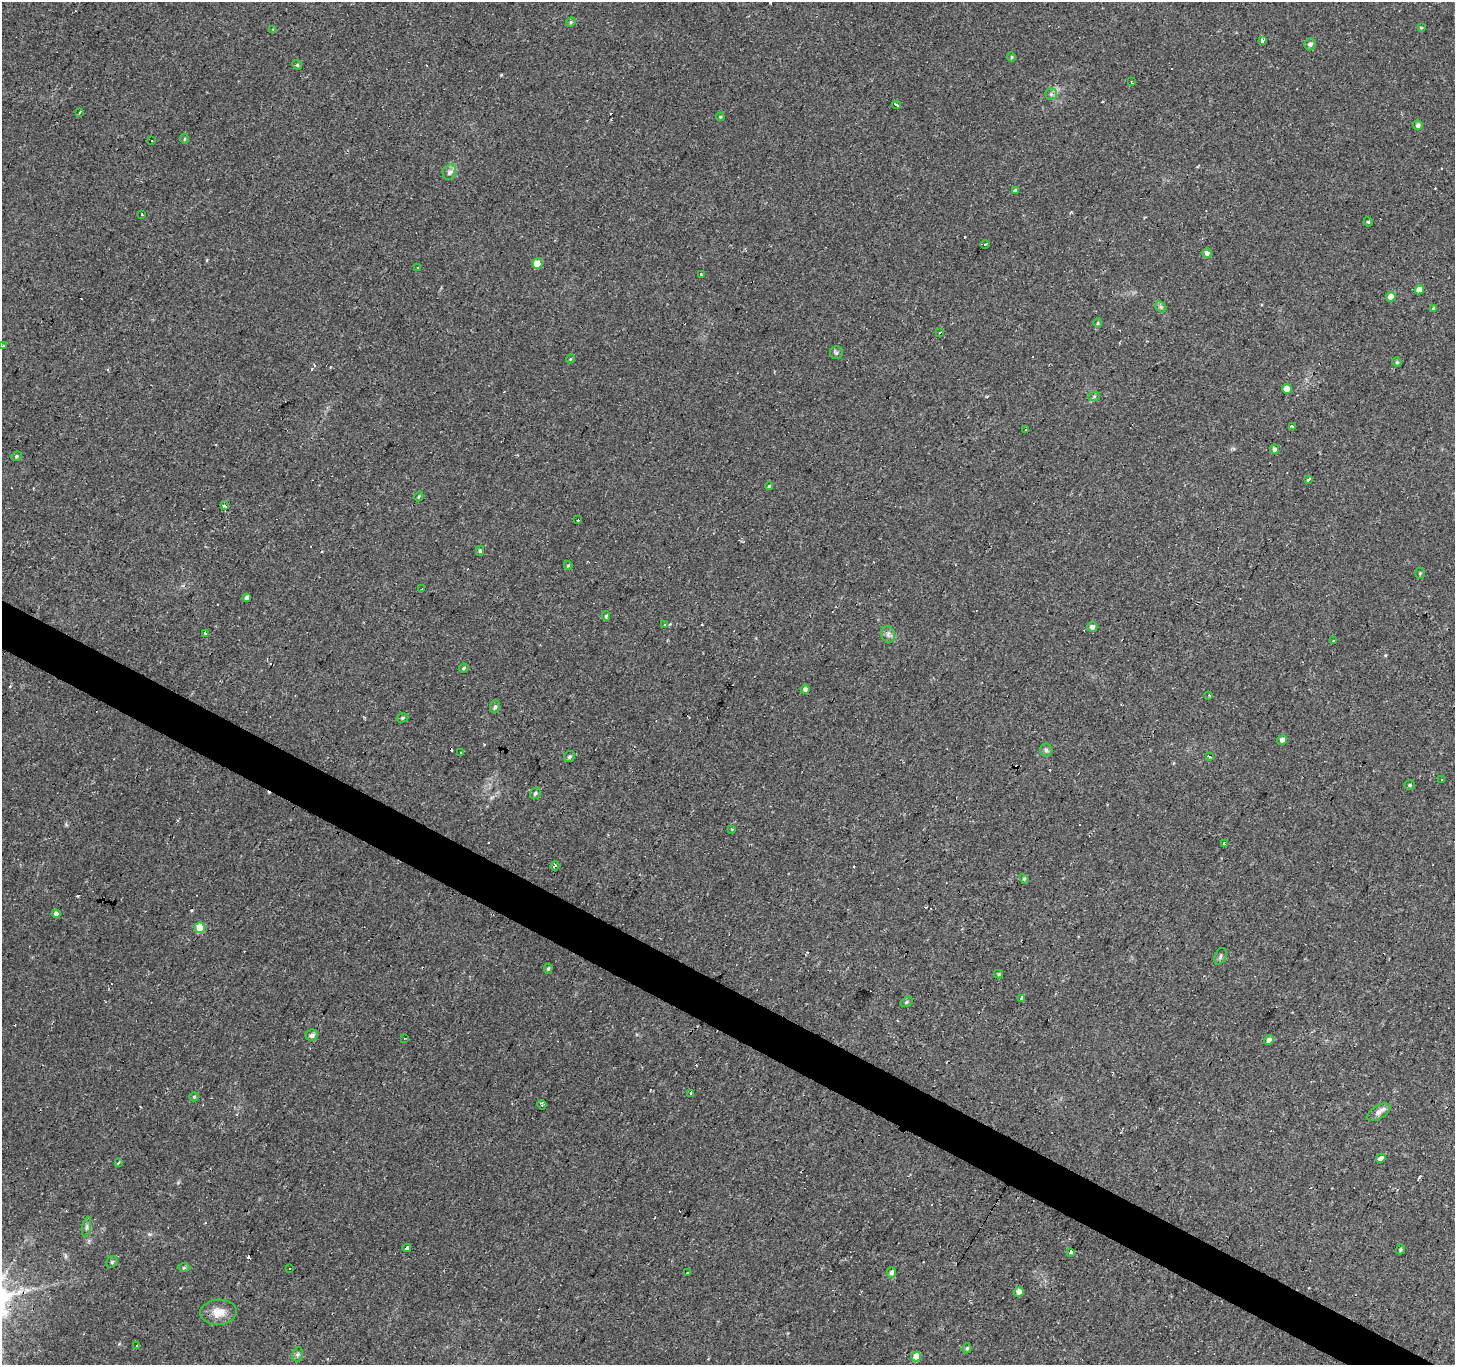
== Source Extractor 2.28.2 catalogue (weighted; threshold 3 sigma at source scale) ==
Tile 6 of 4 x 4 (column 2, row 2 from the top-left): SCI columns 1456-2908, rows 2983-4345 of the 5813 x 5898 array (HDU 1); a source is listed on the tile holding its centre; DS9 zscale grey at full resolution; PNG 1457 x 1367 px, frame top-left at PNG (2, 2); each listed source drawn as its Kron ellipse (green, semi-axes under 4 px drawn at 4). Shown black and unused: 3% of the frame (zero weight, under 2 of 3 exposures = <1% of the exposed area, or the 3 px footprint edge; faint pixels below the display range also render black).
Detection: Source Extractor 2.28.2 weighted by HDU 2 'WHT'; one run over the whole footprint, this tile lists its part. Background 0.0542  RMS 0.0044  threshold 0.0198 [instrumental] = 3 sigma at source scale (4.5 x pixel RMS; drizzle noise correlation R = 1.50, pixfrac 1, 0.0396/0.0396 arcsec/px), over >= 5 px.
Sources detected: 136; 32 cosmic-ray / hot-pixel residue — neither listed nor drawn; the other 104 listed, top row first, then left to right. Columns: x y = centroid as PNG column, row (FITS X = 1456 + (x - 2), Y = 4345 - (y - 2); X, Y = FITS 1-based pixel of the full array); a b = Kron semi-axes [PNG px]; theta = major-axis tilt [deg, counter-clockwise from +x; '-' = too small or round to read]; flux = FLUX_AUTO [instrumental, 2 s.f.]
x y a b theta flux
571 22 5 4 - 0.57
1421 28 4 3 - 0.47
273 30 4 2 - 0.37
1262 41 3 3 - 1.4
1310 44 6 5 - 1.6
1011 57 5 3 - 0.44
297 65 5 4 - 0.6
1131 82 4 3 - 1
1051 94 5 5 - 0.89
896 105 4 3 - 3.2
80 112 3 2 - 0.81
720 117 4 3 - 0.45
1418 125 5 4 - 1.4
184 139 5 3 - 0.47
152 141 2 2 - 0.48
449 172 8 6 70 1.9
1015 190 4 4 - 0.65
142 214 3 2 - 0.55
1368 222 5 4 - 0.52
985 245 5 3 - 0.57
1207 253 5 4 - 2
537 264 5 5 - 8.1
417 268 3 2 - 0.49
701 275 3 3 - 1.9
1419 290 5 4 - 2.6
1391 297 5 4 - 6
1161 307 6 5 - 0.81
1433 308 3 3 - 0.39
1098 323 4 4 - 0.46
940 333 3 2 - 0.82
3 346 3 3 - 2.1
836 353 6 6 - 0.96
570 359 4 3 - 0.39
1397 362 5 4 - 0.55
1287 389 5 4 - 3.9
1094 397 6 4 20 0.65
1292 426 4 3 - 1.8
1026 430 3 2 - 0.77
1274 449 5 4 - 1.4
16 456 6 4 23 0.61
1309 480 4 3 - 4.6
769 486 4 4 - 0.54
419 496 5 3 - 0.51
224 506 3 3 - 13
578 520 3 2 - 1.3
480 551 5 4 - 0.77
568 566 4 4 - 0.48
1420 573 5 4 - 0.58
422 589 3 2 - 0.6
247 597 4 3 - 1.3
606 616 5 4 - 0.6
664 624 3 2 - 0.5
1092 627 5 5 - 1.7
206 633 3 3 - 3.3
888 634 9 6 -65 1.6
1333 641 3 3 - 1.3
464 668 5 3 - 0.62
805 689 4 4 - 1.3
1209 695 3 2 - 0.92
495 707 6 5 - 0.97
402 718 6 4 18 0.71
1282 740 5 4 - 1.4
1046 750 6 6 - 1
461 752 3 3 - 0.94
569 757 6 5 - 0.83
1209 757 3 3 - 3.4
1442 780 3 2 - 0.54
1410 785 5 4 - 0.58
535 793 6 5 - 1
732 829 3 3 - 1.5
1225 844 4 3 - 1.4
555 866 4 3 - 2
1024 879 6 4 -45 0.58
56 914 4 4 - 1.6
200 928 5 5 - 10
1220 956 9 5 63 1.1
548 969 5 4 - 0.64
999 974 4 4 - 0.49
1021 998 4 3 - 0.89
906 1002 6 4 28 0.66
312 1035 6 5 - 2
404 1038 3 2 - 0.33
1269 1040 5 4 - 1.5
690 1093 4 3 - 0.67
194 1097 5 4 - 0.46
542 1105 5 4 - 0.79
1379 1112 13 6 31 2.3
1381 1158 5 4 - 1.9
119 1162 4 2 - 0.62
87 1227 10 4 79 0.99
407 1248 4 4 - 2.9
1400 1249 5 4 - 0.61
1071 1252 4 3 - 3.9
112 1262 6 5 - 0.68
184 1268 6 4 1 0.59
290 1268 3 3 - 1.4
688 1272 2 2 - 0.52
891 1273 5 4 - 1.3
1019 1292 5 5 - 2.2
218 1312 18 12 4 5.9
137 1346 3 3 - 1.1
967 1348 5 4 - 0.64
298 1354 7 5 72 0.89
916 1357 5 4 - 5.6
Isophote crosses this tile's border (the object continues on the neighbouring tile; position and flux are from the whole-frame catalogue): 1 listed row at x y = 3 346